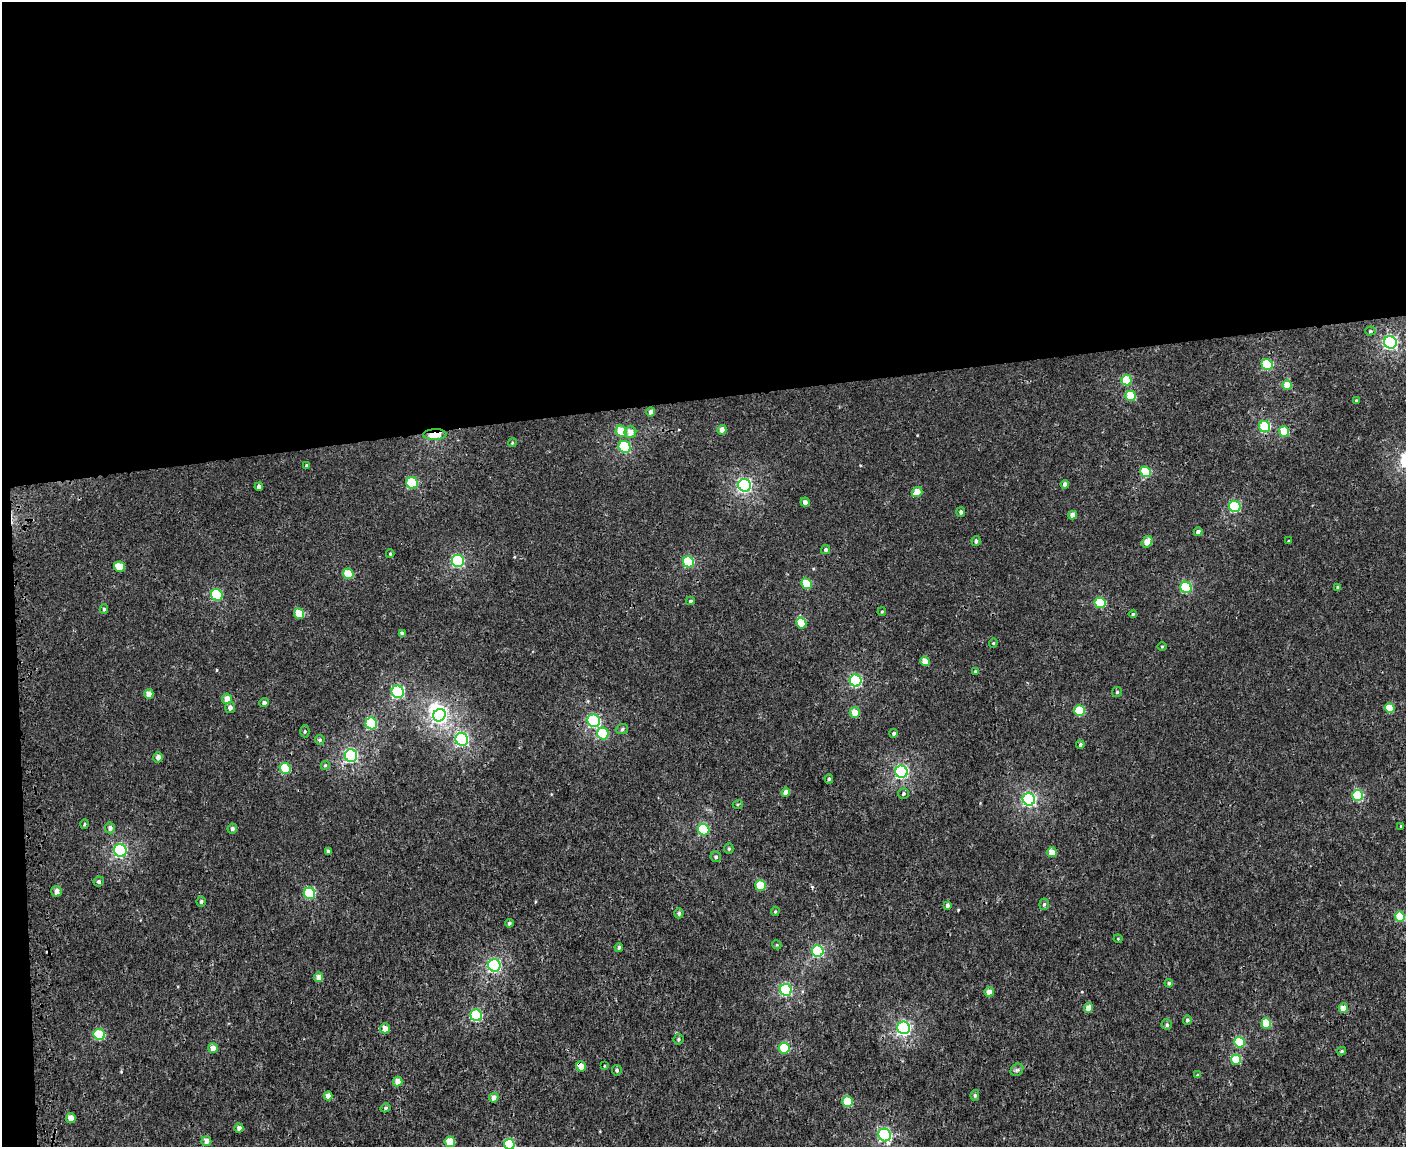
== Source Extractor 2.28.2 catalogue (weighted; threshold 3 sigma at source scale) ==
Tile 1 of 3 x 4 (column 1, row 1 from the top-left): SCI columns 150-1553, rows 3444-4588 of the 4468 x 4596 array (HDU 1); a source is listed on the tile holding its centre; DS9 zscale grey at full resolution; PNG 1408 x 1149 px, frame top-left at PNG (2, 2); each listed source drawn as its Kron ellipse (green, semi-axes under 4 px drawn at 4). Shown black and unused: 36% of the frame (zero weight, under 3 of 4 exposures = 6% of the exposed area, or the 3 px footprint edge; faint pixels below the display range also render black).
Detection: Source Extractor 2.28.2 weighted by HDU 2 'WHT'; one run over the whole footprint, this tile lists its part. Background 2.24e-04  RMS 0.0014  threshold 0.0064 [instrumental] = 3 sigma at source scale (4.5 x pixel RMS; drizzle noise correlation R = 1.50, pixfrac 1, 0.0396/0.0396 arcsec/px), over >= 5 px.
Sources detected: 149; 1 inside a brighter object's white glare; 2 cosmic-ray / hot-pixel residue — neither listed nor drawn; the other 146 listed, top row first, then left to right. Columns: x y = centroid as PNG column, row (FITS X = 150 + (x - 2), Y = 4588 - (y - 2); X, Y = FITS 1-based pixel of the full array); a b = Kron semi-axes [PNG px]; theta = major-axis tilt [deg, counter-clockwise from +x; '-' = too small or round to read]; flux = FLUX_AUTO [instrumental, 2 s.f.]
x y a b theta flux
1370 331 5 4 - 0.2
1390 342 6 6 - 26
1267 364 6 5 - 8.3
1126 380 5 5 - 4.4
1287 385 5 5 - 2.6
1131 396 5 5 - 5
1356 400 3 3 - 0.13
651 412 5 4 - 0.57
1265 427 6 5 - 11
722 430 5 4 - 0.83
621 431 6 5 - 3.4
1284 431 5 5 - 4.6
630 432 6 5 - 0.97
435 435 12 5 1 9.1
512 443 4 3 - 0.14
625 447 6 5 - 11
307 466 4 3 - 0.32
1146 472 5 5 - 5.3
412 483 6 5 - 7.9
1065 484 4 4 - 0.59
745 485 6 6 - 27
259 487 4 4 - 0.42
917 492 5 5 - 1.7
805 502 4 4 - 0.57
1235 506 6 5 - 12
961 512 5 4 - 0.32
1073 515 4 4 - 1
1198 532 4 4 - 0.49
976 541 5 4 - 0.35
1289 541 3 3 - 0.11
1147 542 6 5 - 1.2
826 550 4 4 - 0.32
390 554 4 3 - 0.16
458 561 6 6 - 16
688 562 6 5 - 7.9
120 567 5 5 - 3.3
348 574 5 5 - 3.5
807 584 5 5 - 3.9
1186 587 6 5 - 10
1338 588 4 3 - 0.33
217 595 6 5 - 8.5
690 601 4 3 - 0.19
1100 603 5 5 - 6.7
104 609 5 4 - 0.23
882 612 4 3 - 0.15
299 614 5 5 - 3
1133 614 4 4 - 0.19
801 623 5 5 - 3.6
402 634 4 4 - 0.6
993 643 4 4 - 0.16
1162 646 5 3 - 0.13
925 661 5 4 - 1.6
975 671 4 3 - 0.18
856 681 6 6 - 15
398 692 6 6 - 17
1117 692 5 4 - 0.2
149 694 5 4 - 1.3
227 699 5 5 - 1.4
264 703 5 4 - 0.48
230 707 5 5 - 0.58
1390 708 5 5 - 2.9
1079 711 5 5 - 6.3
855 712 5 5 - 2
439 715 7 6 - 30
594 721 6 6 - 16
371 723 6 5 - 10
622 729 6 5 - 0.28
305 731 6 4 90 0.22
894 733 4 4 - 0.3
603 734 6 5 - 7
462 739 6 6 - 25
320 740 5 4 - 0.27
1080 745 4 3 - 0.29
351 756 6 6 - 25
158 757 5 4 - 0.66
325 765 4 4 - 0.16
285 768 5 5 - 5.8
901 772 6 6 - 25
829 779 4 4 - 0.24
786 792 4 4 - 0.98
903 793 5 5 - 0.24
1358 795 5 5 - 9.4
1029 799 6 6 - 25
738 804 5 3 - 0.14
85 824 4 3 - 0.15
1401 826 4 3 - 0.12
110 828 5 5 - 0.47
232 829 5 5 - 0.45
704 830 6 5 - 10
729 849 5 4 - 0.22
120 851 6 6 - 22
328 851 4 3 - 0.31
1052 852 5 5 - 1.6
716 857 5 5 - 0.29
99 881 5 4 - 0.27
761 885 5 5 - 5
56 891 5 5 - 0.89
309 893 6 5 - 8.9
201 902 5 4 - 0.29
1044 904 5 4 - 0.25
947 905 4 3 - 0.48
775 911 5 4 - 0.17
679 913 5 4 - 0.28
1400 917 5 5 - 5.2
509 923 4 4 - 0.25
1118 939 4 4 - 0.14
777 945 5 3 - 0.13
619 947 4 4 - 0.3
818 951 6 5 - 14
494 965 6 6 - 22
319 977 5 4 - 1.2
1169 983 4 4 - 0.26
786 990 6 6 - 16
989 992 5 4 - 1.1
1088 1008 5 4 - 1.4
1343 1008 5 4 - 1.8
476 1015 6 5 - 12
1187 1020 4 4 - 0.28
1266 1023 5 5 - 4.4
1167 1025 5 5 - 0.31
385 1028 5 5 - 1.3
904 1028 6 6 - 28
99 1035 6 5 - 7.6
678 1039 5 5 - 0.24
1239 1042 5 5 - 6.4
213 1048 5 4 - 1.1
784 1048 5 5 - 6.2
1342 1051 4 3 - 0.19
1236 1060 5 5 - 4.1
581 1066 5 4 - 2
604 1066 4 2 - 0.12
617 1070 5 5 - 0.28
1017 1070 7 5 42 0.29
1197 1075 4 3 - 0.17
398 1081 5 4 - 1.3
975 1095 5 4 - 0.24
328 1096 5 4 - 0.82
494 1098 5 4 - 0.88
847 1102 5 5 - 4.9
385 1108 5 4 - 0.26
71 1118 5 4 - 1.4
239 1128 4 4 - 0.63
885 1135 6 6 - 19
206 1141 5 5 - 0.84
450 1142 5 5 - 3.2
509 1144 5 5 - 7
Overlapping masked pixels (flux is a lower limit): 3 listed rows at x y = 435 435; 120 567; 581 1066
Isophote crosses this tile's border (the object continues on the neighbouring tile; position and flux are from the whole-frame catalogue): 1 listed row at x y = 509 1144